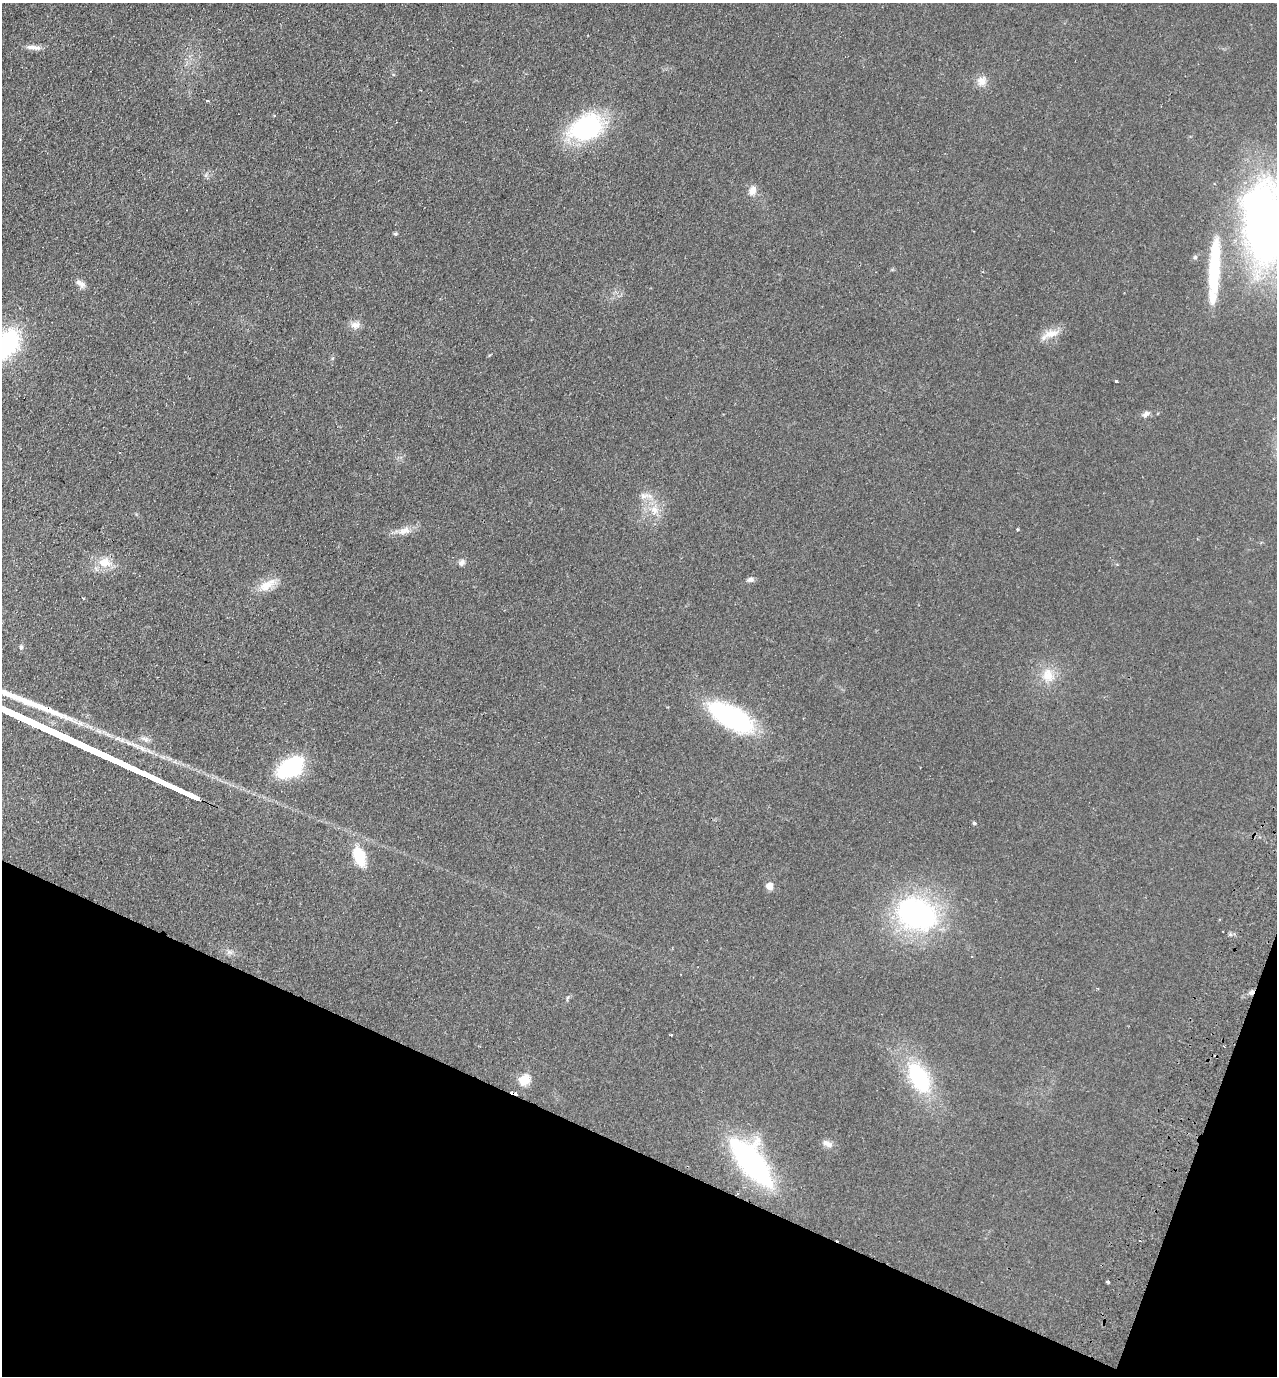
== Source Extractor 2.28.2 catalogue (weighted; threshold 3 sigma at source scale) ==
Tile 15 of 4 x 4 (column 3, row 4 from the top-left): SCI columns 2876-4150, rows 26-1399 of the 5619 x 5546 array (HDU 1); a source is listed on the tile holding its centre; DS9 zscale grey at full resolution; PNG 1279 x 1378 px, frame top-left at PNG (2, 3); no overlay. Shown black and unused: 19% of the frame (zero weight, under 2 of 3 exposures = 3% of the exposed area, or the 3 px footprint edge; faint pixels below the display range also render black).
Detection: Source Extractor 2.28.2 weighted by HDU 2 'WHT'; one run over the whole footprint, this tile lists its part. Background 0.0955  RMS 0.011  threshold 0.0473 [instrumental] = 3 sigma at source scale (4.5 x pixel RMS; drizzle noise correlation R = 1.50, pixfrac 1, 0.05/0.05 arcsec/px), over >= 5 px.
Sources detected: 40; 1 inside a brighter object's white glare — not listed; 1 inside a brighter listed object's ellipse — not listed separately; the other 38 listed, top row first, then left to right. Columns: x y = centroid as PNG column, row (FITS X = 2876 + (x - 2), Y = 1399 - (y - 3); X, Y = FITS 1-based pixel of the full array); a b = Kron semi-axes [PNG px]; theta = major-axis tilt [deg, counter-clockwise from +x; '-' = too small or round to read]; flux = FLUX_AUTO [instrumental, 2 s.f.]
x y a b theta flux
33 47 21 6 -7 6.6
981 81 13 11 62 8.7
207 101 5 3 - 1.2
586 128 32 23 22 130
753 190 12 9 73 7.1
1265 226 74 38 -89 580
395 234 6 4 -1 1.5
1214 269 68 12 86 72
80 283 14 7 -38 5.6
355 325 13 9 3 6.7
1051 334 22 10 14 12
5 344 35 24 49 100
1116 381 3 3 - 1.7
1146 414 11 7 41 3.5
644 496 12 6 14 4.9
654 510 12 10 -70 10
1017 529 3 3 - 2.7
404 531 18 9 25 9.6
104 562 17 13 -6 17
462 562 9 7 66 3.7
750 580 9 6 6 3.5
266 586 22 12 31 16
83 598 3 3 - 1.4
1048 675 19 15 -84 18
732 717 48 20 -29 150
290 767 19 12 32 130
974 823 3 3 - 3.1
359 856 21 11 -70 32
769 886 5 5 - 17
916 914 40 29 -25 220
1251 992 8 5 47 3.5
671 1035 3 2 - 1
919 1078 32 17 -62 90
524 1080 6 5 - 62
515 1093 5 3 - 21
827 1144 14 8 -29 6.1
751 1162 47 19 -52 250
1107 1282 3 3 - 4.4
Overlapping masked pixels (flux is a lower limit): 2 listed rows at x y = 1251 992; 515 1093
Isophote crosses this tile's border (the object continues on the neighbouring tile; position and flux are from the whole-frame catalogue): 2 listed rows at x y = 1265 226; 5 344
Unlisted compact peaks at least as high as the median listed source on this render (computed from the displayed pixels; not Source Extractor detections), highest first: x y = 21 647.